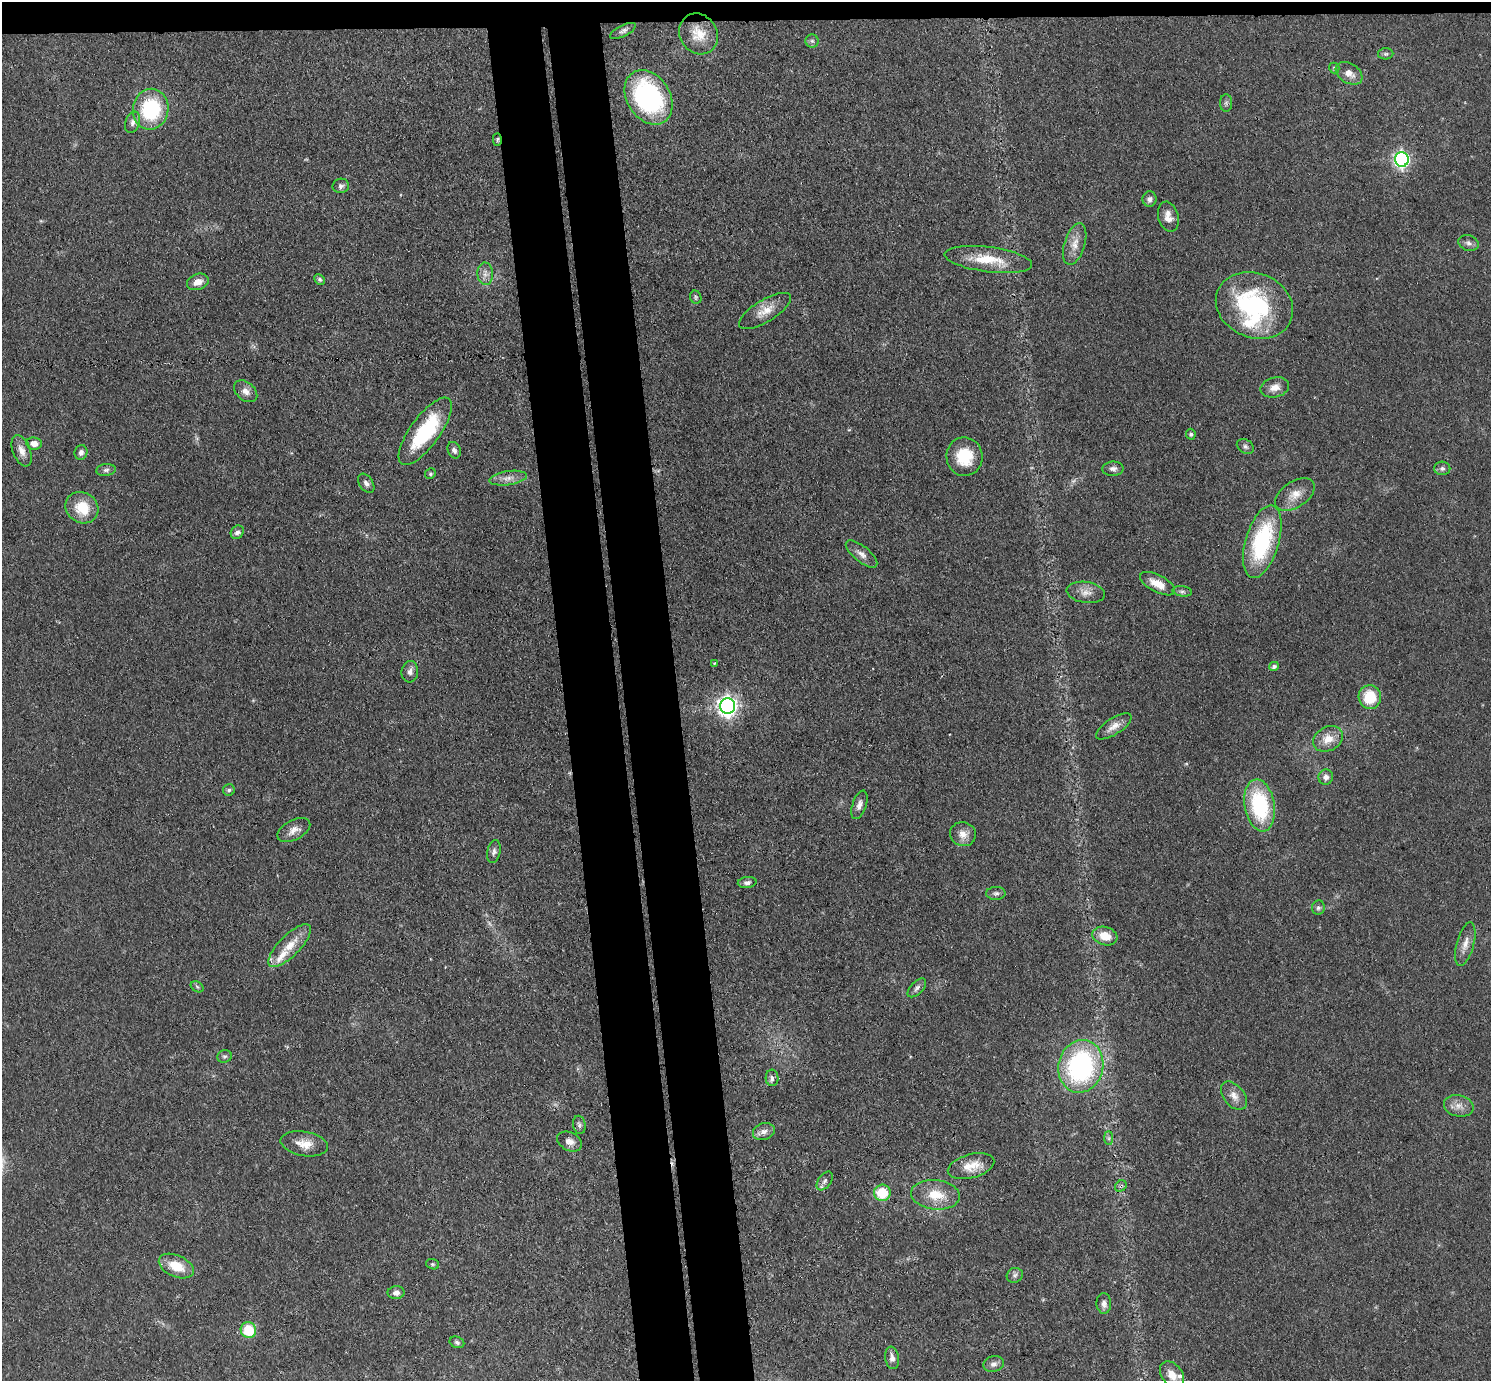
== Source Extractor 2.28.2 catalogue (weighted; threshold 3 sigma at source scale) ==
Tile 2 of 3 x 3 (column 2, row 1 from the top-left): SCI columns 1546-3034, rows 2890-4268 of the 4579 x 4505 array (HDU 1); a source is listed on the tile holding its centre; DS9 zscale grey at full resolution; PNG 1493 x 1383 px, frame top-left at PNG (2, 2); each listed source drawn as its Kron ellipse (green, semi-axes under 4 px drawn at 4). Shown black and unused: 9% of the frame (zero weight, under 3 of 4 exposures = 5% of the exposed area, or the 3 px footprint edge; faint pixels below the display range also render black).
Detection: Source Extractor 2.28.2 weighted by HDU 2 'WHT'; one run over the whole footprint, this tile lists its part. Background 0.0693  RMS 0.0067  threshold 0.0303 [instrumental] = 3 sigma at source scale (4.5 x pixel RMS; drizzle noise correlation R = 1.50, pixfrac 1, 0.05/0.05 arcsec/px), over >= 5 px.
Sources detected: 98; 1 inside a brighter object's white glare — neither listed nor drawn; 2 inside a brighter listed object's ellipse — not listed separately; the other 95 listed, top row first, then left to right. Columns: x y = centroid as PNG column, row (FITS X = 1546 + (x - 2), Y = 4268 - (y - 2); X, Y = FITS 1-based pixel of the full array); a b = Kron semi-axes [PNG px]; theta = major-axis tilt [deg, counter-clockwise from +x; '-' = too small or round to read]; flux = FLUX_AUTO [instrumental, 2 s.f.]
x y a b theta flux
623 31 14 5 26 2.4
699 34 21 18 -54 14
812 41 6 6 - 1.6
1386 54 8 5 1 1.4
1334 68 5 5 - 1.1
1349 73 15 9 -34 6.6
648 97 29 21 -57 110
1226 103 9 6 -90 1.8
151 109 20 18 81 50
133 122 11 7 70 3
497 139 6 4 88 1.1
1402 159 7 7 - 190
341 186 8 7 - 2.1
1150 199 7 7 - 2.6
1168 217 15 10 -74 6
1469 243 10 8 -18 2.7
1075 244 21 10 73 8
988 259 44 12 -7 21
485 274 11 7 -87 4
320 279 6 4 -45 1.3
198 282 11 8 19 5.7
696 297 7 5 -68 1.3
1254 305 39 32 -23 88
765 311 30 11 31 10
1275 387 14 10 13 6.2
246 391 13 9 -40 4.5
425 431 40 15 54 56
1191 434 5 5 - 1.7
34 443 8 6 -9 4.6
1245 446 9 6 -33 2.1
454 450 8 6 -67 2.6
22 451 16 8 -68 5.4
81 452 7 6 - 2.3
964 457 19 18 - 21
1442 468 8 7 - 2.4
1113 469 10 7 2 2.8
106 470 10 6 8 2
430 474 5 5 - 1.2
508 478 19 7 8 5.3
366 483 11 6 -55 2.8
1295 495 22 13 33 9.3
82 508 17 15 -35 19
237 532 7 6 - 2.5
1262 542 37 16 74 68
861 554 19 8 -39 4.7
1158 584 19 8 -27 10
1182 591 10 5 -6 1.8
1086 592 19 10 -9 6.4
714 663 3 3 - 0.57
1274 666 5 4 - 2.1
410 672 11 8 84 3.2
1370 697 12 11 - 21
728 706 8 7 - 400
1114 726 20 8 33 5.8
1328 739 15 12 28 9.4
1326 777 8 7 - 3.4
229 790 6 6 - 1.3
859 805 15 7 71 3.7
1260 805 26 15 -80 61
294 830 18 10 28 5.5
963 834 13 12 - 6.5
494 852 12 6 77 2.3
747 883 9 5 5 2.5
996 893 10 6 2 1.9
1318 908 7 6 - 2
1105 936 13 9 -15 12
1465 944 22 8 75 6.1
290 946 28 10 45 14
197 987 7 5 -31 1.3
917 988 11 6 45 2.5
224 1056 7 6 - 1.5
1081 1066 27 22 76 110
772 1078 8 6 -85 2.6
1234 1096 16 10 -50 6
1459 1106 15 10 -13 5.8
579 1125 9 6 -80 1.9
764 1132 11 8 18 3.7
1109 1138 7 4 -90 1.3
569 1141 13 9 -27 4.4
304 1144 24 12 -10 9.7
971 1166 24 12 15 10
825 1181 11 6 54 2.6
1121 1186 6 5 - 1.5
882 1193 8 8 - 21
935 1195 24 14 -6 16
433 1264 6 5 - 1.1
176 1266 18 10 -24 15
1015 1275 8 7 - 2.3
396 1293 8 6 2 3.3
1104 1303 10 7 -87 3.6
248 1330 8 7 - 23
457 1342 7 5 -21 1.6
892 1358 11 7 -81 3.6
994 1364 10 7 13 2.9
1172 1375 15 10 -52 7.5
Overlapping masked pixels (flux is a lower limit): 2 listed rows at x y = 497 139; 1121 1186